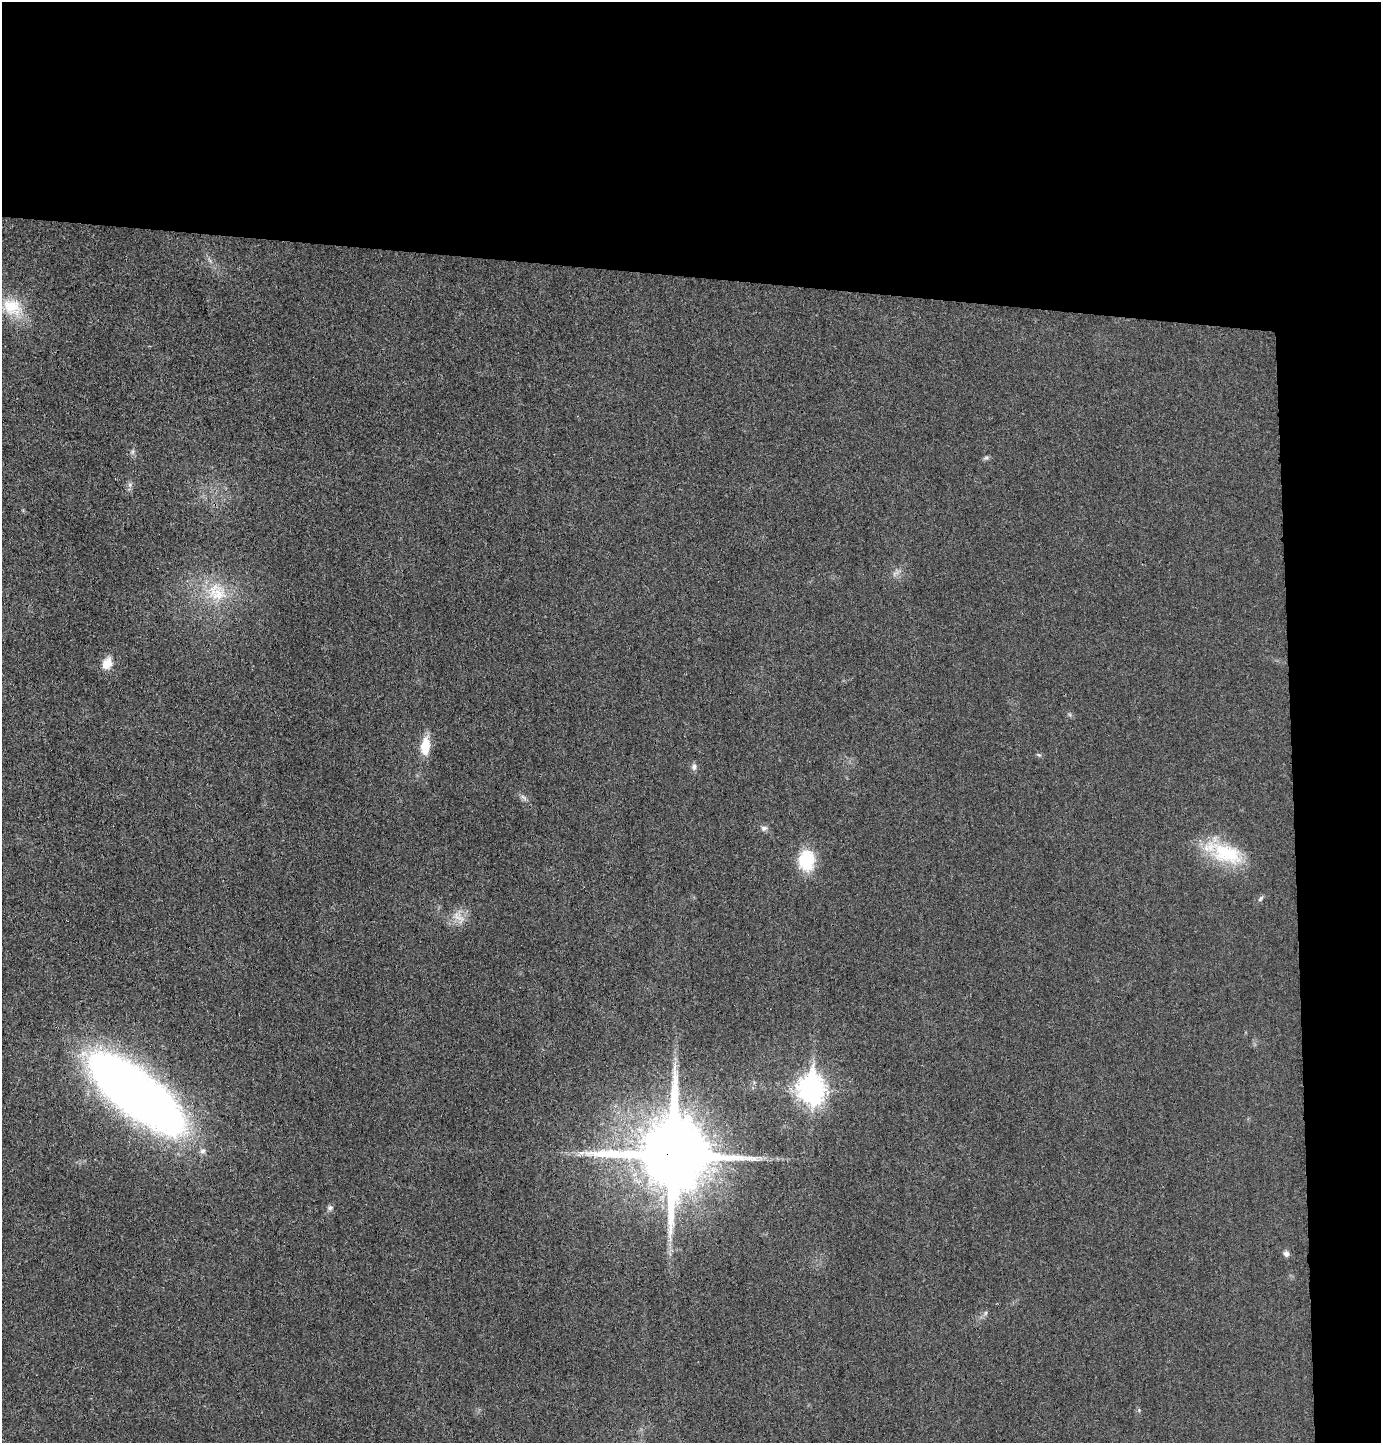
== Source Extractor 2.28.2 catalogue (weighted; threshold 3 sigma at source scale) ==
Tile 3 of 3 x 3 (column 3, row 1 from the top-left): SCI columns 2867-4245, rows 2883-4323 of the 4365 x 4332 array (HDU 1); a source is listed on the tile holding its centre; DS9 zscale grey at full resolution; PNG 1383 x 1445 px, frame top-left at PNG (2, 2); no overlay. Shown black and unused: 24% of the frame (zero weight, under 3 of 4 exposures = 1% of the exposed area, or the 3 px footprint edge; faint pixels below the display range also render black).
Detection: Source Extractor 2.28.2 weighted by HDU 2 'WHT'; one run over the whole footprint, this tile lists its part. Background 0.0211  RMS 0.0046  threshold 0.0207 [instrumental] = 3 sigma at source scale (4.5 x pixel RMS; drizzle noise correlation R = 1.50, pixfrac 1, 0.05/0.05 arcsec/px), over >= 5 px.
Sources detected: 26; all 26 listed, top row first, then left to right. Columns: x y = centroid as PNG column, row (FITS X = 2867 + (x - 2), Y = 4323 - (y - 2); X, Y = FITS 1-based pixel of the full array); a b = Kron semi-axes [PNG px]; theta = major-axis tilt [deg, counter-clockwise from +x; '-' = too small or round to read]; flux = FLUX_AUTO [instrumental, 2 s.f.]
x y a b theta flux
210 260 9 3 -45 1
12 307 32 24 -30 16
132 452 8 4 59 0.96
986 458 8 5 21 0.98
130 485 6 6 - 1.2
895 573 12 5 35 1.8
218 594 29 24 42 20
107 663 16 12 64 5.7
425 746 23 11 83 9.6
1039 755 7 4 -30 0.71
694 767 9 7 82 1.7
524 797 11 5 -41 1.6
764 828 8 8 - 1.7
1225 853 52 21 -20 30
806 860 26 19 88 18
1261 898 8 5 54 0.98
459 917 23 11 -45 5.4
812 1089 12 9 -87 460
136 1093 81 30 -38 480
203 1151 8 7 - 1.6
581 1153 13 6 29 2.3
672 1155 21 20 - 6400
330 1208 7 7 - 1.4
1286 1254 7 7 - 1.6
985 1313 7 4 71 0.78
1139 1410 5 5 - 0.58
Overlapping masked pixels (flux is a lower limit): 1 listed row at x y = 672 1155